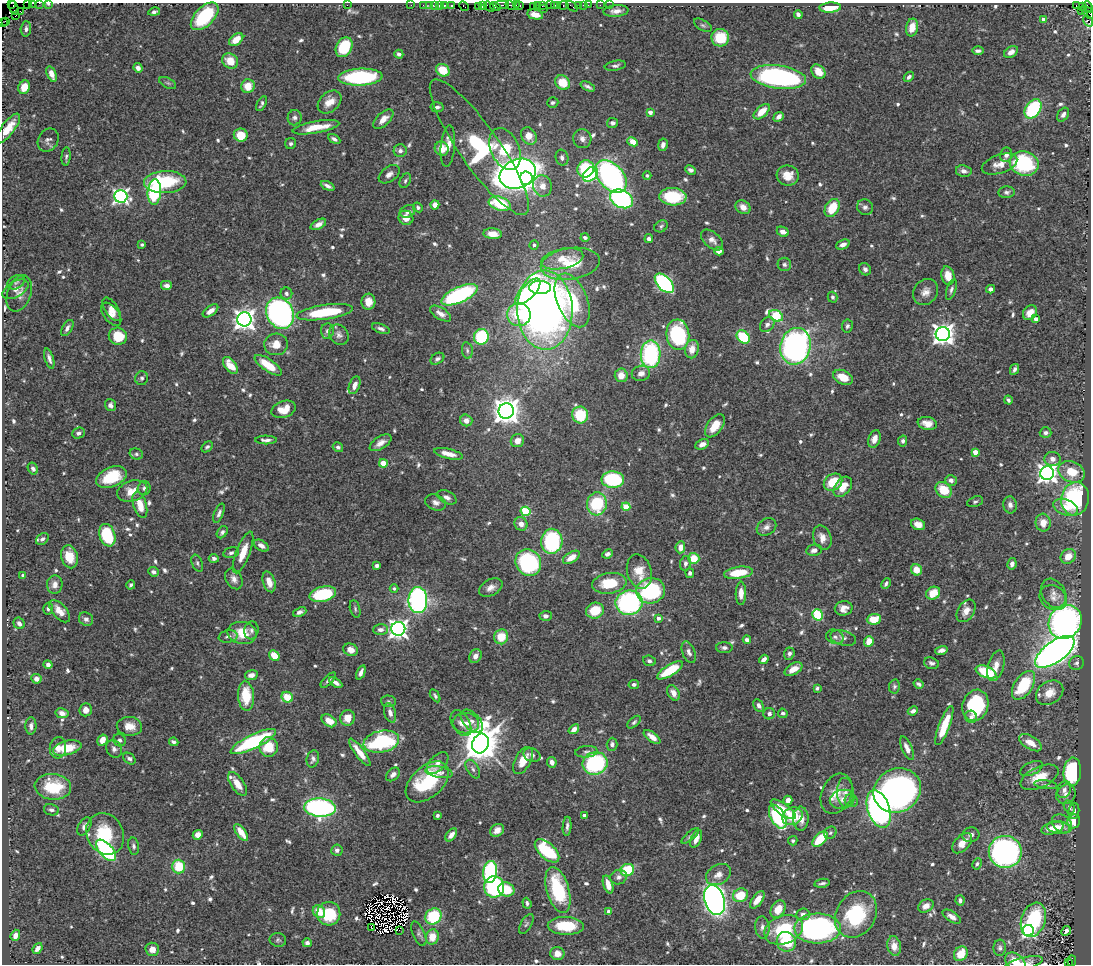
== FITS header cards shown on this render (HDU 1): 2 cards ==
NAXIS1  =                 1089
NAXIS2  =                  962

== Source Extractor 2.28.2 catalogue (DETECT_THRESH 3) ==
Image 1089 x 962 px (HDU 1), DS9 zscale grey, 1 PNG px = 1 image px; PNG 1093 x 966 px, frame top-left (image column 1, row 962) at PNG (2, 3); each listed source drawn as its Kron ellipse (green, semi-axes under 4 px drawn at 4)
Background 0.989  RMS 0.028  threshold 0.0828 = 3 sigma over >= 5 px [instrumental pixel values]
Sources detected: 730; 7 with non-positive FLUX_AUTO (blend fragments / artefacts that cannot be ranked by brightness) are neither listed nor drawn; of the other 723, the 500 brightest by FLUX_AUTO listed and drawn (223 fainter detections omitted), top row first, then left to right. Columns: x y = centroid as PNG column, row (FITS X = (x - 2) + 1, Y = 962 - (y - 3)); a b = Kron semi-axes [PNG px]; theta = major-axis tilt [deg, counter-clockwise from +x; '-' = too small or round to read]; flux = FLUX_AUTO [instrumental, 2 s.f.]
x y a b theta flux
11 3 2 2 - 10
33 3 3 2 - 50
39 3 2 2 - 12
49 3 3 2 - 32
28 4 2 2 - 35
347 5 2 2 - 35
411 5 2 2 - 13
423 5 2 2 - 31
429 5 3 2 - 21
435 5 3 2 - 42
440 5 3 2 - 19
445 5 3 2 - 11
452 5 3 3 - 80
502 5 7 2 0 160
511 5 6 3 -35 29
516 5 3 2 - 45
520 5 3 3 - 62
537 5 3 2 - 37
542 5 3 2 - 40
551 5 2 2 - 45
554 5 3 2 - 21
558 5 2 2 - 42
564 5 5 3 - 86
579 5 4 3 - 78
583 5 2 2 - 10
588 5 2 2 - 4.8
600 5 2 2 - 11
609 5 2 2 - 9
464 6 5 3 - 36
478 6 4 2 - 52
482 6 4 3 - 67
495 6 5 3 - 160
572 6 6 2 -35 34
1076 6 3 2 - 13
1083 6 3 2 - 10
489 7 6 2 -36 52
533 7 4 3 - 53
1088 7 6 3 -48 53
14 8 7 4 -74 25
544 8 3 3 - 22
830 8 11 5 3 46
616 11 13 6 4 12
1081 11 3 2 - 38
20 12 4 3 - 16
154 12 6 3 12 5
1088 12 8 3 -38 63
535 14 8 5 -13 18
798 14 4 4 - 6.7
15 16 3 2 - 40
205 16 17 9 45 120
1090 16 4 2 - 33
1043 19 4 3 - 10
1088 21 6 3 -55 95
2 22 2 2 - 23
6 22 3 2 - 32
703 25 10 5 -31 4.3
912 27 9 6 79 26
26 29 7 5 86 6.6
720 38 9 8 - 57
236 39 8 5 38 28
344 47 10 7 61 85
978 51 5 3 - 5.2
1011 52 7 5 34 11
399 54 4 4 - 4.9
230 61 8 7 - 29
615 66 11 4 10 5.7
138 68 5 4 - 11
443 70 7 6 - 43
818 72 8 6 -47 21
52 74 8 4 -70 15
360 77 22 8 3 210
778 77 28 11 -7 400
909 77 6 4 44 5.8
168 83 9 5 -27 4.3
563 83 8 7 - 44
248 86 7 6 - 32
588 86 8 3 -25 5.5
24 87 7 5 61 26
329 102 13 9 42 24
553 102 6 5 - 4.1
262 104 8 3 63 4.5
437 107 6 5 - 5.3
1033 109 10 7 54 160
650 112 4 3 - 12
762 112 10 5 43 30
1063 115 7 5 57 7.6
779 117 5 4 - 8
295 118 8 7 - 7.2
383 119 12 6 44 17
612 123 5 5 - 6.2
316 127 24 6 10 42
8 129 18 6 52 36
241 135 7 6 - 39
529 136 9 7 -58 25
334 139 6 4 -30 6.9
582 139 9 9 - 9.8
48 140 12 9 57 8.1
633 142 5 4 - 56
291 144 5 5 - 4.9
663 145 6 4 79 8.5
448 146 20 7 84 18
479 147 81 20 -55 390
442 149 7 7 - 26
505 149 22 14 -65 110
400 151 6 6 - 7.6
1006 155 7 6 - 8.7
66 156 9 4 85 4.6
562 158 8 6 -75 7
1000 164 18 9 18 20
1024 164 14 12 -19 160
586 169 9 8 - 92
690 170 6 4 -25 7
964 171 8 5 -10 8.2
389 174 12 7 36 9.7
518 174 19 14 24 1600
590 174 8 6 45 150
647 175 4 4 - 4.4
788 175 11 10 - 26
611 176 19 12 -47 590
526 178 7 6 - 550
405 181 8 5 63 4.1
165 182 21 11 2 110
328 186 7 3 -25 6.5
542 186 10 9 - 19
154 192 13 6 85 240
1007 192 8 6 4 5.4
121 196 7 6 - 570
673 197 13 8 -4 120
622 199 12 8 -26 360
500 203 11 6 -18 85
435 205 4 4 - 19
418 207 5 4 - 4.2
743 207 8 6 -37 17
865 207 8 7 - 7
832 208 10 6 59 52
408 211 8 6 22 8.2
406 218 7 7 - 20
318 224 8 4 29 11
661 226 7 5 34 4
783 232 6 4 -26 13
493 234 9 5 -5 17
585 237 4 3 - 6.1
649 239 4 4 - 12
712 240 13 8 -41 12
142 244 4 3 - 4
534 245 4 4 - 4.7
843 245 7 4 24 10
719 251 5 4 - 12
562 259 21 10 13 33
570 264 30 15 9 75
784 264 7 6 - 5.3
865 269 6 5 - 5.9
948 276 9 6 -78 27
16 282 9 6 28 5.4
664 283 12 6 -47 350
167 286 6 5 - 9.3
540 287 11 6 0 160
15 289 14 7 30 14
991 289 4 4 - 7.5
951 290 10 4 72 5.1
528 292 16 7 46 200
926 292 14 11 49 16
19 293 19 11 69 19
286 293 6 6 - 4.9
459 295 19 7 24 280
833 297 5 4 - 4.8
572 300 28 15 -68 150
368 302 8 7 - 19
112 309 13 6 -55 12
545 310 39 28 -88 1500
210 311 9 5 36 12
325 312 28 7 8 110
280 313 16 13 -63 750
1030 313 8 6 50 17
111 314 13 7 -52 12
441 314 12 5 -32 13
519 315 12 11 - 110
776 316 7 5 -27 140
244 319 7 7 - 1300
1036 319 4 4 - 10
767 325 8 6 50 6.6
847 326 7 5 82 4.6
67 328 9 5 59 8
381 329 9 4 -21 6.2
327 331 7 6 - 6.6
943 334 7 7 - 1400
339 335 11 9 -49 9.4
678 335 15 11 -84 200
118 336 9 8 - 54
481 337 8 7 - 140
743 337 7 5 -45 96
276 344 12 11 - 26
795 346 18 15 76 540
692 349 9 7 78 20
467 350 8 5 -81 4
651 354 14 10 90 270
49 358 10 4 -73 7.8
437 359 7 5 32 4.8
268 365 16 6 -34 47
230 366 10 5 -52 34
1015 369 5 3 - 5.5
641 373 9 7 10 12
621 375 7 6 - 20
843 377 10 6 -25 30
142 378 7 6 - 4.6
355 385 9 5 68 9.9
1008 400 4 3 - 4.6
110 405 6 5 - 6.2
284 409 13 8 19 25
506 411 7 7 - 2400
580 415 8 8 - 76
466 420 6 6 - 14
927 423 10 6 -11 17
715 426 13 7 54 31
78 433 6 5 - 6.3
1046 433 6 5 - 6.6
874 439 9 6 70 16
266 440 11 4 -1 7.9
517 441 7 6 - 18
903 441 5 4 - 4.4
381 443 12 6 32 14
702 444 7 4 27 11
207 447 6 4 42 4.3
338 447 5 4 - 4.6
975 452 4 4 - 19
136 454 7 5 -16 4
449 454 14 5 -13 20
1052 459 8 7 - 9.4
383 463 4 4 - 35
33 469 6 5 - 7.7
1072 472 14 10 -20 42
1047 473 7 7 - 1100
111 477 16 10 24 65
613 480 11 8 -1 150
951 480 6 5 - 8.2
833 482 10 7 35 52
843 487 11 7 51 26
144 488 7 6 - 5.6
944 490 9 7 -41 50
132 491 15 10 17 27
447 497 10 6 -28 8.4
1075 499 17 14 81 210
436 502 11 7 -23 9
975 502 8 5 20 4
597 504 11 10 - 120
140 505 13 6 -73 29
1010 505 8 6 -83 8.5
626 507 4 4 - 57
1066 507 13 8 -21 25
525 511 5 4 - 100
219 513 10 4 68 6.1
1043 523 9 7 -87 21
521 524 7 6 - 15
918 524 7 5 -22 15
766 527 10 8 31 9.4
222 532 6 4 52 5.3
107 535 11 8 -72 110
822 538 12 9 -71 18
42 539 7 5 37 6
552 541 12 10 84 190
261 546 8 5 -32 9
680 547 6 5 - 16
814 550 8 5 10 9.1
243 552 22 7 69 30
231 553 8 5 14 5.7
607 554 5 4 - 6.2
1068 556 8 6 43 25
69 557 12 8 -75 32
571 557 9 5 32 19
214 558 5 4 - 4.3
694 558 6 5 - 43
528 562 14 12 -56 210
197 563 9 5 -67 4.5
685 563 7 5 79 7.2
1012 564 6 4 78 7.8
377 566 4 4 - 5.4
916 570 6 5 - 24
639 571 17 12 -75 32
153 572 5 4 - 7.1
690 573 4 4 - 4.4
738 573 14 6 8 62
23 575 4 3 - 4.5
234 579 11 8 -60 11
269 582 10 6 -72 20
609 583 17 10 8 57
886 584 6 4 62 4.7
55 585 9 7 84 11
131 585 4 4 - 4
394 588 4 4 - 4.6
491 588 12 8 28 13
651 591 14 12 12 190
741 593 11 5 89 15
933 593 7 6 - 36
1053 593 15 11 -62 17
323 594 13 7 14 130
1053 598 14 11 -29 18
418 600 13 9 -89 510
629 603 13 12 - 290
48 608 6 5 - 4.9
844 608 9 7 8 13
355 609 9 5 -76 4
595 610 9 8 - 48
60 611 13 7 -49 22
966 611 12 8 57 16
300 612 7 4 22 6.9
817 615 6 5 - 140
546 616 6 5 - 8.7
658 618 4 3 - 9
86 619 7 6 - 6.9
874 619 7 5 5 45
1065 622 18 16 51 640
19 623 6 5 - 7.9
398 629 7 7 - 990
251 630 9 7 84 6.9
381 630 7 5 1 8.1
242 633 15 11 -11 44
228 636 9 6 9 6.7
501 637 7 7 - 40
835 637 9 7 -19 8
843 638 13 7 -14 9.7
747 640 4 4 - 7.6
869 641 5 4 - 29
724 648 8 5 0 5.7
351 650 7 6 - 18
941 650 6 4 14 7.1
689 652 11 6 -69 8.4
1055 652 23 10 36 1500
789 654 6 5 - 6.2
274 656 6 4 -48 33
475 656 7 5 60 12
764 659 5 4 - 10
649 661 6 5 - 5.5
931 663 8 5 -17 5.8
1077 663 7 7 - 5.9
48 665 4 4 - 6.9
996 666 16 7 74 20
793 669 10 5 30 20
670 670 15 5 31 71
361 672 7 3 67 6.7
986 672 11 5 -22 92
251 675 6 5 - 12
36 679 5 5 - 9.5
328 680 10 3 45 5
336 683 7 4 -33 7.6
634 684 5 4 - 6.2
919 684 5 3 - 4.9
1023 685 16 9 56 100
894 686 7 5 79 4.3
817 688 4 3 - 4.2
674 693 8 5 -61 14
1050 693 15 11 35 24
246 696 15 8 -87 60
435 696 7 4 -57 4.1
287 697 6 5 - 40
388 701 7 6 - 4.2
759 705 6 5 - 7
975 705 16 12 72 150
86 710 6 6 - 13
913 711 5 4 - 6.7
62 713 6 5 - 14
390 713 10 5 -74 10
783 713 5 4 - 5
769 714 6 5 - 7.7
971 717 6 5 - 7.3
348 718 8 7 - 22
329 721 8 5 -34 24
472 721 14 8 -45 13
634 722 8 4 42 4.4
461 723 14 8 -58 13
466 723 13 10 -2 18
31 726 8 5 89 7.5
129 726 13 9 -5 22
944 726 21 5 69 56
574 729 6 4 38 13
652 737 10 5 -36 17
102 740 6 4 59 17
119 740 6 6 - 6
174 742 4 4 - 5.3
253 742 25 7 26 210
381 742 18 10 11 180
1030 743 13 6 -31 23
480 744 10 8 64 5800
612 744 6 5 - 6.2
269 747 10 9 - 46
58 748 10 8 84 13
67 748 15 7 15 58
907 748 12 5 -66 12
114 749 9 7 -59 7.7
360 752 17 5 -53 26
586 752 11 5 4 6.3
532 755 9 6 -25 7.8
129 759 7 5 -40 4.8
313 759 9 6 77 6.4
523 760 15 8 62 33
552 762 5 4 - 11
438 763 13 7 46 11
595 763 12 11 - 230
473 769 10 5 -57 7
1031 769 12 6 24 6.1
439 772 14 5 -10 11
1072 772 14 9 86 180
393 774 8 5 41 9.3
1039 777 20 10 24 41
427 782 25 15 42 150
238 784 13 6 -56 23
1046 785 11 4 -8 4.5
53 787 18 13 -6 91
897 790 24 21 29 770
1064 790 9 6 67 8.3
845 793 15 8 -87 13
837 794 21 15 66 31
1066 794 10 9 - 9.3
842 799 12 9 13 16
788 800 4 4 - 14
851 801 7 6 - 6.5
320 807 16 9 -4 490
1069 807 7 5 -60 4.5
783 809 15 5 -35 33
879 809 19 11 -71 650
51 810 7 5 -12 6.8
1074 811 8 5 83 5
437 815 4 3 - 4.2
584 815 4 3 - 7.3
792 816 10 8 28 53
778 817 13 7 -62 200
801 819 12 8 -89 19
1074 821 7 6 - 36
1062 824 11 8 -41 9.1
84 826 10 6 59 8.1
567 826 10 4 85 5.7
1059 827 12 6 -8 12
1052 828 11 5 16 19
497 830 7 6 - 15
241 832 10 4 -54 29
830 833 7 5 45 4.4
105 834 21 18 -60 82
198 835 5 4 - 17
451 835 7 4 50 13
971 835 8 7 - 8.6
690 836 11 4 41 4.2
696 839 9 5 67 14
820 839 9 5 46 65
793 841 5 4 - 4.3
962 843 12 7 47 23
134 846 8 5 -79 5.6
106 850 13 6 -49 300
337 850 6 5 - 6.1
547 851 15 7 -43 130
1005 852 16 16 - 670
977 864 6 4 61 4.1
179 866 7 6 - 65
627 870 7 6 - 75
490 872 11 7 84 330
718 875 13 9 31 17
619 877 8 7 - 7.4
822 883 7 3 10 4.5
608 885 9 4 -72 20
494 887 10 10 - 190
506 889 8 7 - 47
558 890 24 11 -74 140
740 895 8 6 27 53
714 900 15 10 -73 970
757 900 10 5 54 20
960 900 5 4 - 5.4
527 903 5 4 - 4.8
926 906 8 6 30 12
778 909 9 7 60 28
609 911 4 4 - 13
319 912 7 6 - 33
329 914 12 11 - 82
803 914 7 6 - 8.1
856 914 24 19 59 140
433 916 9 7 39 98
952 917 10 5 -32 13
1033 920 17 12 71 170
526 924 11 5 60 4.8
566 926 18 9 -2 75
371 927 3 2 - 11
762 927 11 7 -84 8.6
818 928 23 15 0 370
399 930 2 2 - 33
784 930 20 14 21 110
1028 930 5 5 - 410
1066 931 5 4 - 5.9
419 934 13 6 -66 5.7
15 935 6 4 69 9.7
432 937 7 6 - 27
278 940 8 7 - 4.6
786 942 10 9 - 72
307 943 4 4 - 6.3
894 946 10 7 -77 17
38 948 6 4 50 9.6
1000 948 8 6 87 5.3
152 949 7 6 - 17
557 954 7 6 - 18
961 954 8 6 51 39
1072 961 5 3 - 47
1015 962 11 8 -34 22
1069 963 3 3 - 25
1023 964 20 6 13 19
At the frame edge (FLAGS 8, measured only in part): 14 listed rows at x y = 11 3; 33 3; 39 3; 49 3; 28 4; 1088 7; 1088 12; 1090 16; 1088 21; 2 22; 8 129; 1015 962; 1069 963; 1023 964
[223 fainter detections neither listed nor drawn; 7 non-positive-flux detections neither listed nor drawn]